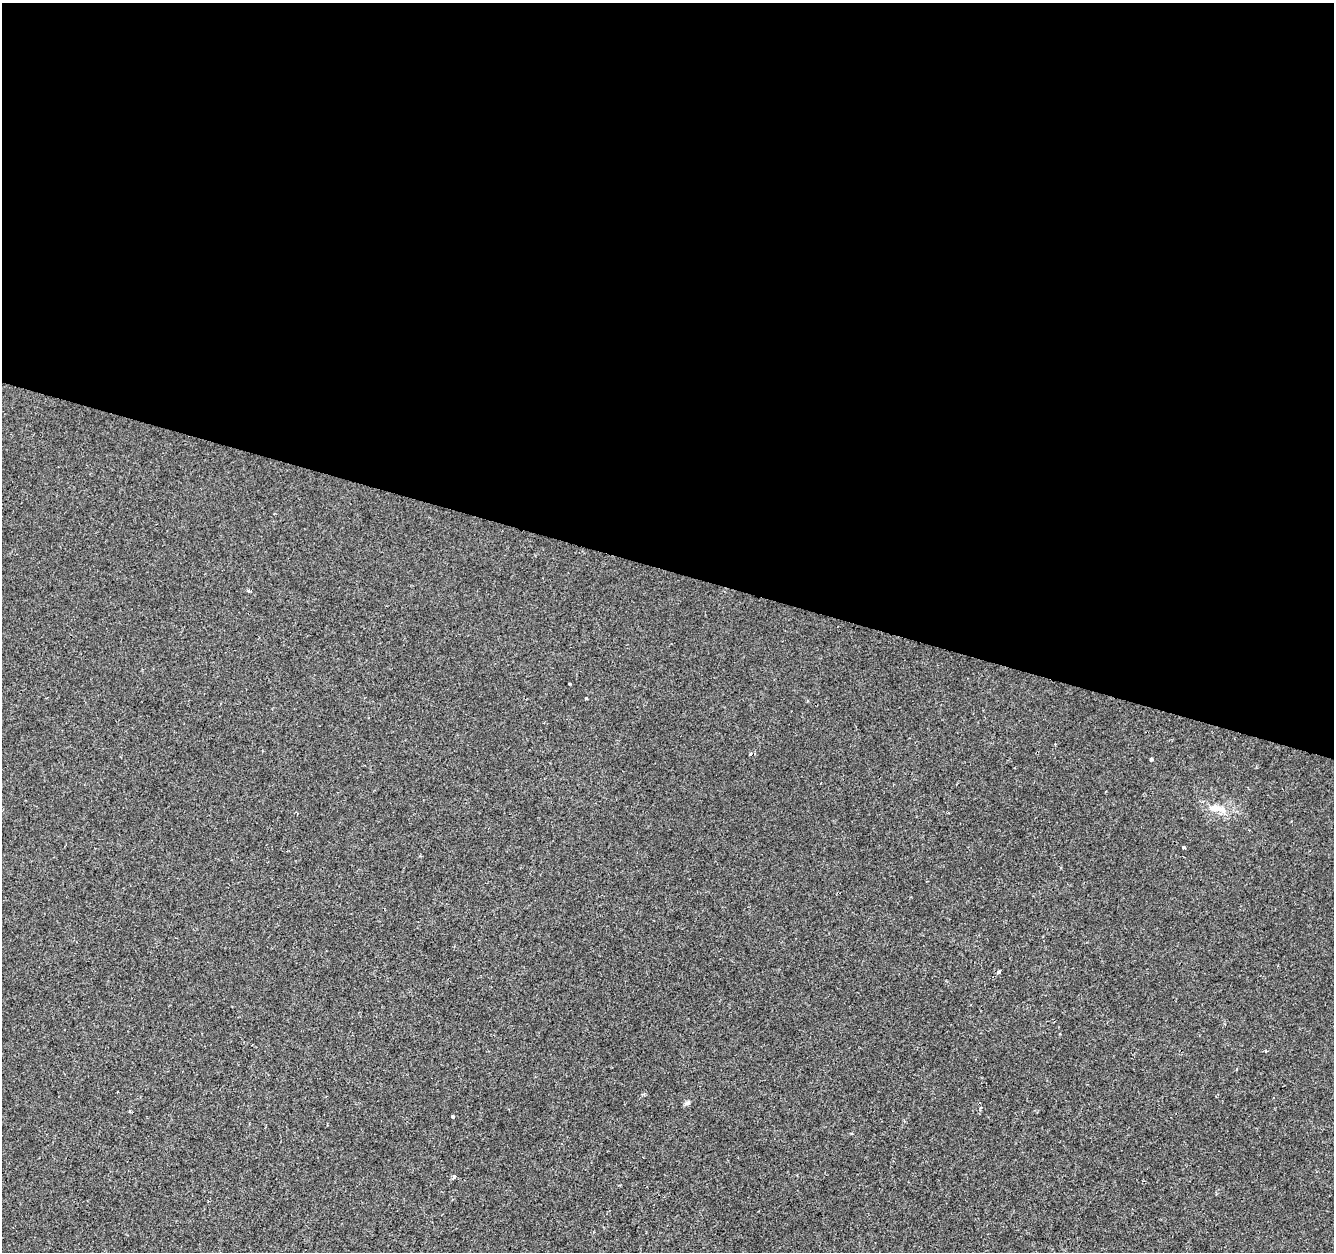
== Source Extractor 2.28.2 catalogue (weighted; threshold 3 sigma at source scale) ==
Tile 3 of 4 x 4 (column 3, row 1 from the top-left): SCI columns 2672-4003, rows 4031-5280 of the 5335 x 5497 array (HDU 1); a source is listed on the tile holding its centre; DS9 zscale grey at full resolution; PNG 1336 x 1254 px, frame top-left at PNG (2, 3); no overlay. Shown black and unused: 45% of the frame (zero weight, under 2 of 3 exposures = <1% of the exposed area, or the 3 px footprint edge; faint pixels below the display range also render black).
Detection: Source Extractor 2.28.2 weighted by HDU 2 'WHT'; one run over the whole footprint, this tile lists its part. Background -2.68e-04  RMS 0.0026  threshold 0.0118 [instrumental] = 3 sigma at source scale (4.5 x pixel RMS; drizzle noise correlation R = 1.50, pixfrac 1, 0.0396/0.0396 arcsec/px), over >= 5 px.
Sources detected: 8; all 8 listed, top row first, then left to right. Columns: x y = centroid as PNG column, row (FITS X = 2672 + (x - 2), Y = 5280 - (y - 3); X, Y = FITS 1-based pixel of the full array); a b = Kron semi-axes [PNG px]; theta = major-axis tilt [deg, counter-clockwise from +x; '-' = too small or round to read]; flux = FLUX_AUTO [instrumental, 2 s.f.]
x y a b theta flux
569 684 2 2 - 0.26
586 698 3 3 - 0.43
1151 759 3 3 - 0.48
1215 809 18 8 -7 2.6
1183 847 4 3 - 0.28
998 972 4 3 - 1.3
453 1117 3 3 - 0.62
453 1177 4 3 - 1.2